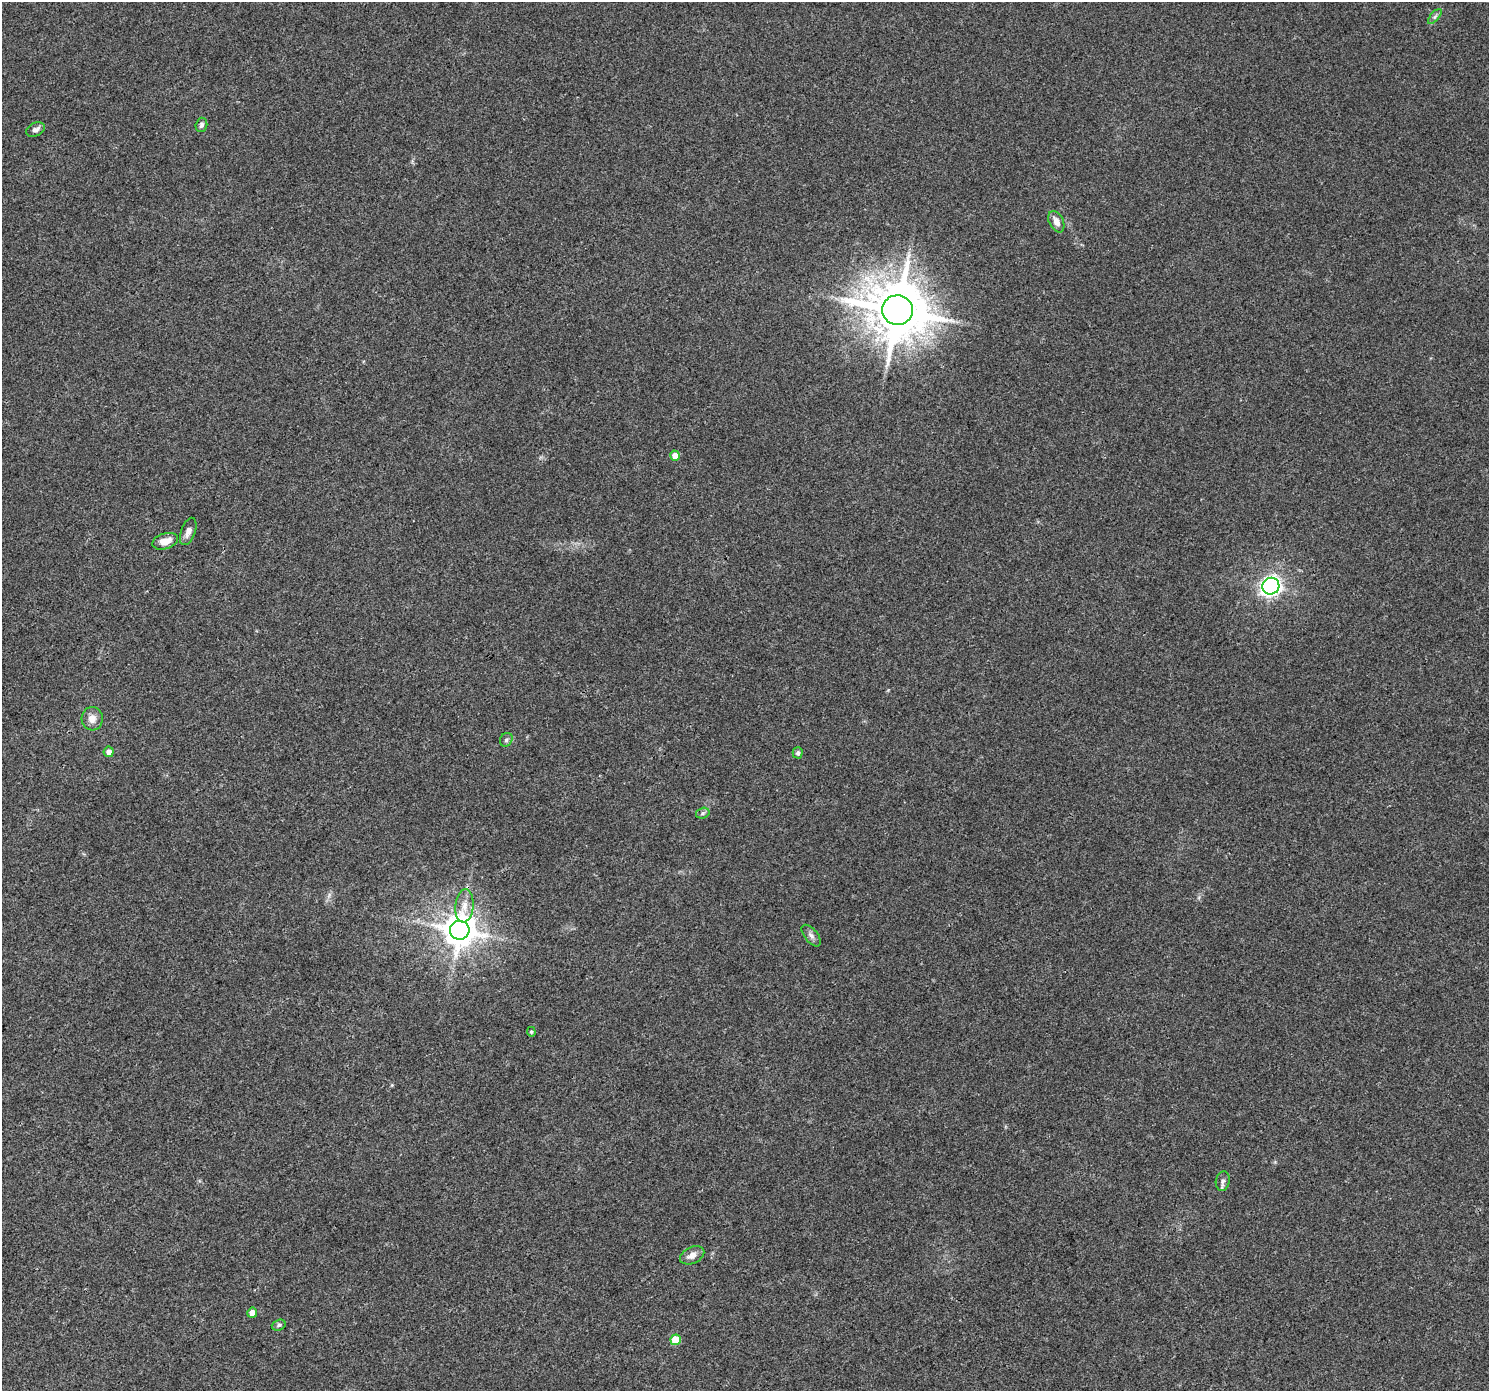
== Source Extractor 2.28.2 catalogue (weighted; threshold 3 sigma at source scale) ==
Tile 7 of 4 x 4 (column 3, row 2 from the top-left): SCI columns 2977-4463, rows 2972-4360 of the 5949 x 5879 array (HDU 1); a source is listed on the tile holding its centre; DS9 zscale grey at full resolution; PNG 1491 x 1393 px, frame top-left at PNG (2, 2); each listed source drawn as its Kron ellipse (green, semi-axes under 4 px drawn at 4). Shown black and unused: <1% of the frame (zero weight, under 3 of 4 exposures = <1% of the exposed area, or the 3 px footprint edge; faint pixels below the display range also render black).
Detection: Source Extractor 2.28.2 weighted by HDU 2 'WHT'; one run over the whole footprint, this tile lists its part. Background 0.0257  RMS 0.003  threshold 0.0135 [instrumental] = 3 sigma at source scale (4.5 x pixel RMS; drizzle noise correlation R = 1.50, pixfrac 1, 0.0396/0.0396 arcsec/px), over >= 5 px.
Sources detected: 23; all 23 listed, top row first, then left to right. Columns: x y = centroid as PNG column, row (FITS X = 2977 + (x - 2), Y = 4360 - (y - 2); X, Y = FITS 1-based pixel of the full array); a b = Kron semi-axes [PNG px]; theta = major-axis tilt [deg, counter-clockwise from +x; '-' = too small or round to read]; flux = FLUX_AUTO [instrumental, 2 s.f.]
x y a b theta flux
1435 16 9 4 48 0.8
201 125 7 5 74 0.84
35 130 10 6 25 1.3
1056 222 11 7 -64 2.1
897 310 15 14 - 2000
675 456 5 5 - 2.8
188 531 14 7 70 1.9
165 541 13 7 18 3.2
1271 586 8 8 - 110
92 719 12 10 -84 2.4
506 740 7 6 - 0.69
109 752 5 5 - 1.5
798 753 5 5 - 0.71
703 813 7 5 18 0.61
464 906 17 9 84 3.2
460 930 10 9 - 610
811 936 13 6 -51 1.2
531 1032 5 4 - 0.42
1223 1181 10 7 79 0.99
692 1255 13 8 27 2.3
252 1313 5 5 - 2
279 1325 7 5 19 0.62
676 1340 5 5 - 8.3